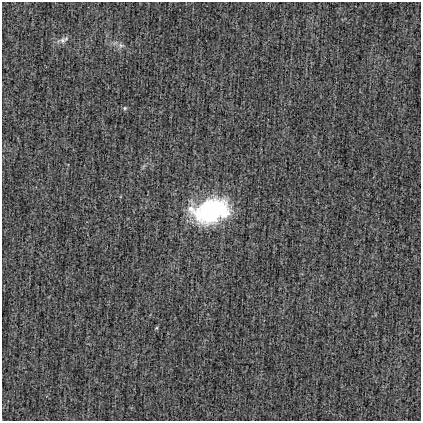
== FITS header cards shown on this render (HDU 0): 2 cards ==
NAXIS1  =                  419
NAXIS2  =                  419

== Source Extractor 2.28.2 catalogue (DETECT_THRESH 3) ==
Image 419 x 419 px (HDU 0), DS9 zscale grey, 1 PNG px = 1 image px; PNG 423 x 423 px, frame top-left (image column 1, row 419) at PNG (2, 2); no overlay
Background 4.82e-04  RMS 0.024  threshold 0.0727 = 3 sigma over >= 5 px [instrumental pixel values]
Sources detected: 4; all 4 listed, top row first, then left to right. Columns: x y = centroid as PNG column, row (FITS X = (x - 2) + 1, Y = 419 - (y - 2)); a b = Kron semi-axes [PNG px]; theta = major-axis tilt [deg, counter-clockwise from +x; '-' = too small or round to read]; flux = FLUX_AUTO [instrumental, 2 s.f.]
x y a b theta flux
63 40 19 7 20 9.4
121 45 7 7 - 5.1
125 108 5 5 - 2.2
211 211 36 22 13 210